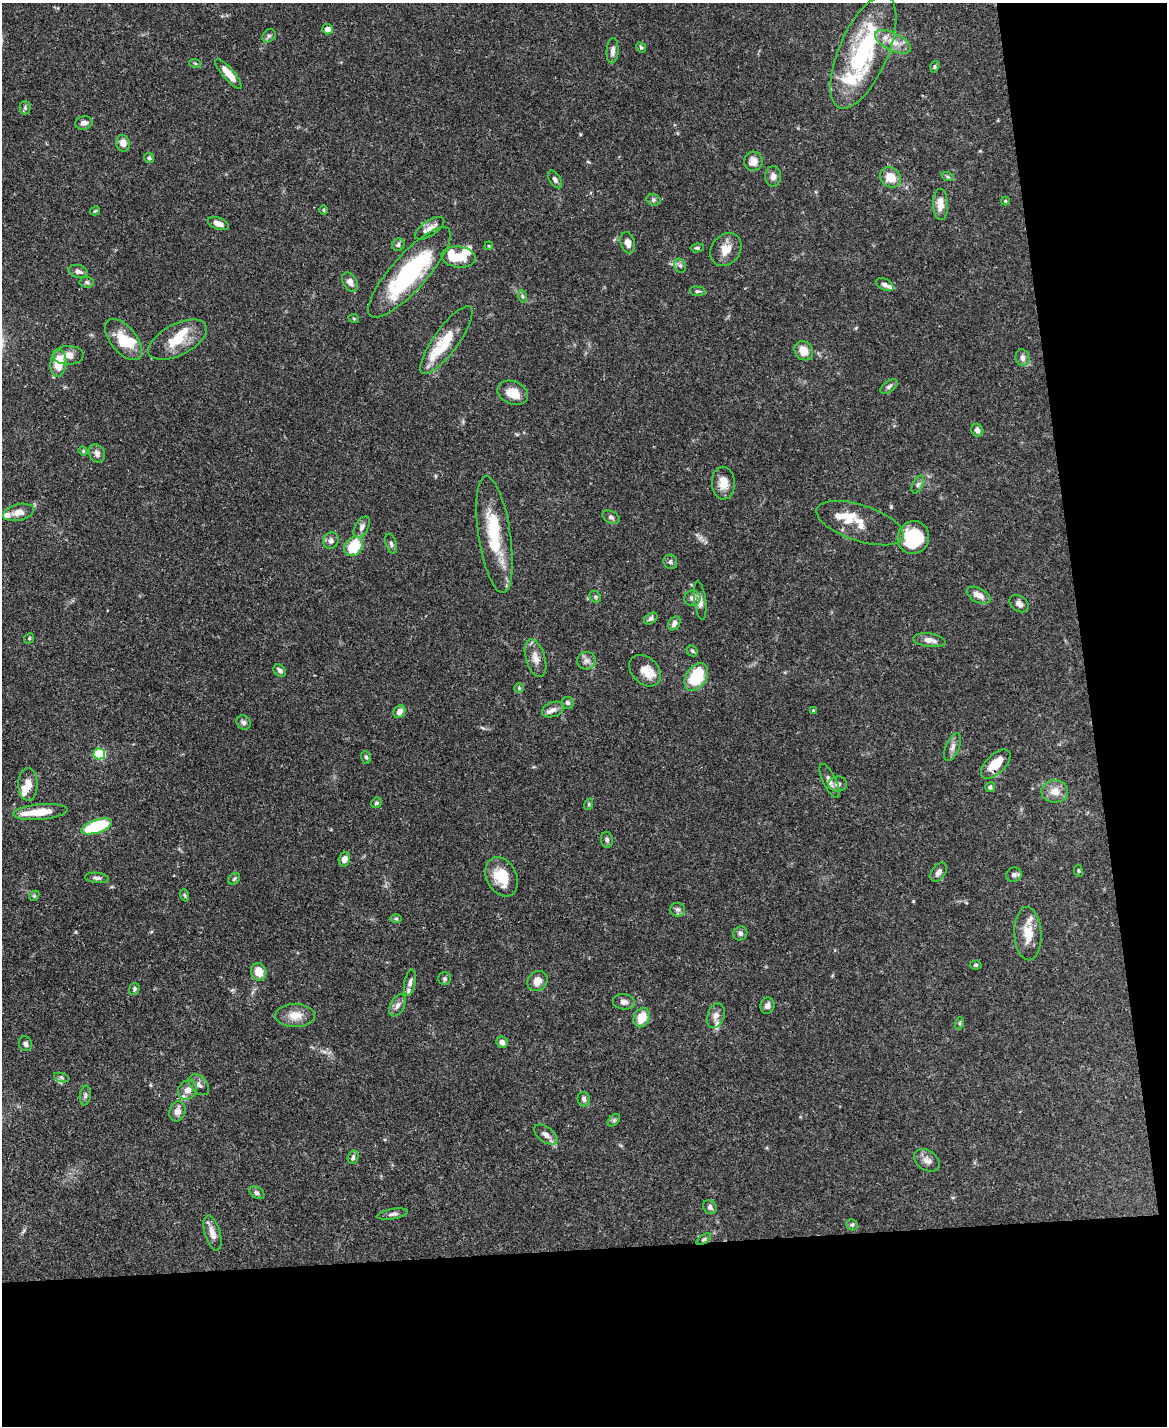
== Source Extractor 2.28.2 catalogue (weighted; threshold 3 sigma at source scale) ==
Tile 12 of 4 x 3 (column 4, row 3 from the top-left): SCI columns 3499-4663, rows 242-1665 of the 4666 x 4644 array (HDU 1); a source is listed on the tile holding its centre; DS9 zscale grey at full resolution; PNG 1169 x 1428 px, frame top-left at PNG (2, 3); each listed source drawn as its Kron ellipse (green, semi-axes under 4 px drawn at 4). Shown black and unused: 19% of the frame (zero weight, under 3 of 4 exposures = <1% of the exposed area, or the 3 px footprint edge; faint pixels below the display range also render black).
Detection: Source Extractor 2.28.2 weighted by HDU 2 'WHT'; one run over the whole footprint, this tile lists its part. Background 0.0889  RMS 0.0036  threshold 0.0163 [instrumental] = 3 sigma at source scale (4.5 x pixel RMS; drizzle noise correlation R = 1.50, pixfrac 1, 0.05/0.05 arcsec/px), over >= 5 px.
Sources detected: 166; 4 inside a brighter object's white glare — neither listed nor drawn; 19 inside a brighter listed object's ellipse — not listed separately; the other 143 listed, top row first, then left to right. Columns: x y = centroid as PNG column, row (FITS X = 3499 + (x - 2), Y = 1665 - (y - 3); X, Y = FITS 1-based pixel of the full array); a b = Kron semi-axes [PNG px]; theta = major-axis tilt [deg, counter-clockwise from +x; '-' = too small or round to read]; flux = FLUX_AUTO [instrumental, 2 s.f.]
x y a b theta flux
328 29 5 5 - 2.1
269 36 7 6 - 0.87
893 42 19 9 -27 4.5
641 48 5 4 - 0.53
613 51 12 6 86 1.8
863 52 61 24 67 41
195 63 6 4 -18 0.47
935 67 6 4 71 0.52
228 74 19 6 -49 4.7
25 108 6 5 - 0.61
84 123 9 6 12 1.6
123 143 8 7 - 3.1
149 158 5 4 - 0.76
753 161 10 9 - 3
773 176 10 8 87 1.9
890 177 11 9 -40 6.4
948 177 6 4 -19 0.58
555 179 10 5 -58 1.2
653 200 7 5 -20 0.83
1005 201 4 4 - 0.35
940 204 16 7 -89 3.6
324 210 5 3 - 0.36
95 211 5 3 - 0.39
218 223 11 6 -22 2.3
430 228 17 7 33 2.6
628 243 11 7 -74 2.2
398 245 6 6 - 0.91
489 246 4 3 - 0.31
697 248 6 4 7 0.6
726 249 18 14 54 4.7
458 257 17 10 -6 8.5
680 266 7 5 -67 0.84
78 271 10 6 -15 1.5
409 272 58 18 48 46
87 282 7 5 -4 0.73
350 282 10 7 -60 2.5
885 285 9 5 -27 1.3
698 291 8 5 -4 0.66
522 296 6 4 -71 0.59
354 319 5 3 - 0.33
124 339 24 13 -51 10
177 340 32 15 27 9.6
446 340 41 12 54 13
804 351 10 8 -48 4.5
68 355 16 9 1 3.5
1022 358 8 7 - 1.7
58 363 13 8 82 8.6
889 387 10 5 37 0.98
513 393 16 11 -23 5.4
977 430 6 5 - 1.5
83 451 5 4 - 0.39
97 453 10 7 -58 1.6
723 483 16 11 -87 4.8
918 484 9 5 64 0.92
18 512 16 8 13 3.2
611 517 9 6 -29 0.96
860 523 45 18 -18 7.8
362 527 11 6 60 1.7
494 535 59 16 -81 20
913 538 16 15 - 17
331 541 8 7 - 1.6
391 543 10 5 -72 0.97
354 546 10 8 53 15
670 562 7 6 - 0.91
978 595 13 7 -26 2.9
595 597 6 5 - 0.59
692 598 8 7 - 1.6
700 601 19 6 -82 2.1
1019 604 10 7 -36 1.5
651 618 7 5 34 0.91
674 623 7 5 57 1.6
29 638 5 4 - 0.49
929 640 16 6 -8 2.6
692 651 6 5 - 0.57
536 658 19 9 -73 3.4
586 661 9 9 - 1.8
280 671 7 5 -48 1.4
645 671 18 13 -45 5.4
696 677 15 10 56 17
519 688 5 5 - 0.43
568 703 6 6 - 0.88
553 710 11 7 20 1.8
813 710 4 3 - 0.32
399 712 7 5 56 2.4
244 722 7 6 - 1.2
953 747 15 6 66 1.8
99 754 5 5 - 33
366 757 6 5 - 0.74
996 764 18 9 45 7
829 781 18 6 -65 2.1
28 784 16 9 -89 3.7
838 784 9 7 1 1.4
990 787 5 5 - 0.71
1055 791 13 11 -1 3.9
376 803 6 5 - 0.67
589 804 6 3 73 0.41
40 812 27 7 5 7.5
97 826 16 6 19 25
607 840 8 6 -82 0.9
344 859 7 5 72 2.1
1078 871 6 3 -82 0.4
939 872 10 6 55 1.7
1014 875 8 7 - 1.3
502 877 21 15 -63 9.2
97 878 12 5 -6 1.1
234 879 7 5 45 0.61
185 895 6 4 -71 0.51
34 896 6 4 46 0.44
677 910 7 7 - 1
396 919 6 4 0 0.49
740 933 7 6 - 1.1
1028 934 27 13 -87 6.3
975 965 6 4 2 0.55
259 972 9 7 -72 4.7
445 978 6 6 - 0.66
537 981 11 9 46 3.4
410 983 13 5 79 1.4
134 989 6 5 - 0.68
624 1002 11 7 -6 1.6
398 1005 12 7 62 1.6
767 1006 8 7 - 1.5
295 1015 19 12 0 5
716 1016 13 8 71 2.1
642 1018 10 7 63 6.4
960 1023 6 4 72 0.49
502 1042 6 5 - 1.8
25 1044 7 6 - 1.2
61 1077 8 3 -19 0.62
199 1085 12 8 -46 1.6
188 1090 10 9 - 2.4
85 1096 10 5 82 0.91
584 1099 7 6 - 1
177 1111 10 8 73 2.4
614 1120 7 4 45 0.7
546 1135 13 7 -37 2.1
353 1157 7 5 74 0.95
927 1160 14 9 -36 2.4
257 1193 8 5 -32 0.94
710 1207 7 6 - 1.2
392 1214 16 5 10 1.3
852 1225 6 5 - 0.61
212 1233 18 7 -73 3.2
704 1239 8 4 35 0.71
Overlapping masked pixels (flux is a lower limit): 3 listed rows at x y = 409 272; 996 764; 28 784